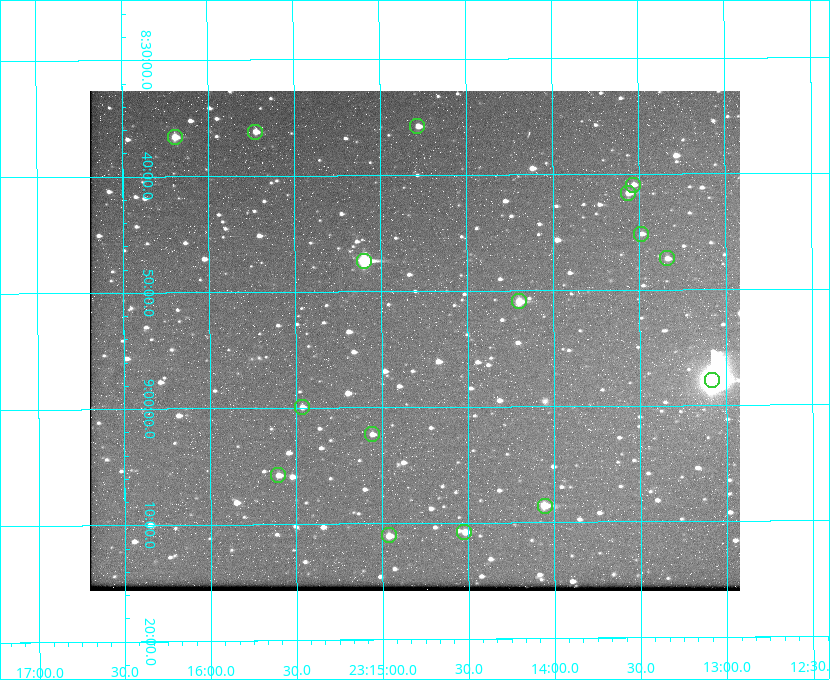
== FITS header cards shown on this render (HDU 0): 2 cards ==
NAXIS1  =                  650 / Width of table row in bytes
NAXIS2  =                  500 / Number of rows in table

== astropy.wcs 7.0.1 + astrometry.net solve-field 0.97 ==
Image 650 x 500 px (HDU 0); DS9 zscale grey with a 90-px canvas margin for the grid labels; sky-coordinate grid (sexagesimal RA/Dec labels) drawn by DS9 from the SOLVED WCS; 16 Tycho-2 reference stars matched to detected sources circled (green)
Header WCS: none
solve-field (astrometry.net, Tycho-2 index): SOLVED blind (the file carries no WCS)
Solved WCS: RA---TAN-SIP/DEC--TAN-SIP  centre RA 23:14:48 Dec +08:54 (348.70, +8.90 deg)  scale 5.17 arcsec/px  FOV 56.0' x 43.1'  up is -180 deg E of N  parity flipped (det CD > 0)
(file carries no celestial WCS; the grid is the blind solution)
Tycho-2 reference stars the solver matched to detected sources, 16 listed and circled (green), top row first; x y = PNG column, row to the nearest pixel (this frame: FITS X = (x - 90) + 1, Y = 500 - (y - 91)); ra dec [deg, ICRS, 3 dp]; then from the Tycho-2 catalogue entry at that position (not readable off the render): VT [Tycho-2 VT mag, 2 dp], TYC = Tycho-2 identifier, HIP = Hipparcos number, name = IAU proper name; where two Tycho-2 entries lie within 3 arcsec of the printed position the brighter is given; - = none
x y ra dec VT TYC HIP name
417 126 348.695 +8.597 11.30 1161-1571-1 - -
255 132 348.931 +8.603 11.18 1161-1110-1 - -
175 137 349.048 +8.610 11.72 1161-1223-1 - -
633 185 348.383 +8.682 11.92 1161-890-1 - -
628 193 348.391 +8.694 11.47 1161-728-1 - -
641 234 348.371 +8.753 12.36 1161-1249-1 - -
667 258 348.335 +8.788 11.88 1161-938-1 - -
364 261 348.775 +8.789 8.97 1161-884-1 114784 -
519 301 348.550 +8.849 10.80 1161-574-1 - -
712 380 348.271 +8.963 6.92 1161-1161-1 114608 -
302 407 348.866 +8.999 11.82 1161-694-1 - -
372 434 348.765 +9.039 11.87 1161-1547-1 - -
278 475 348.901 +9.097 11.97 1161-534-1 - -
545 506 348.514 +9.143 10.38 1161-1071-1 - -
464 532 348.631 +9.180 11.26 1161-1559-1 - -
389 535 348.741 +9.184 11.62 1161-452-1 - -